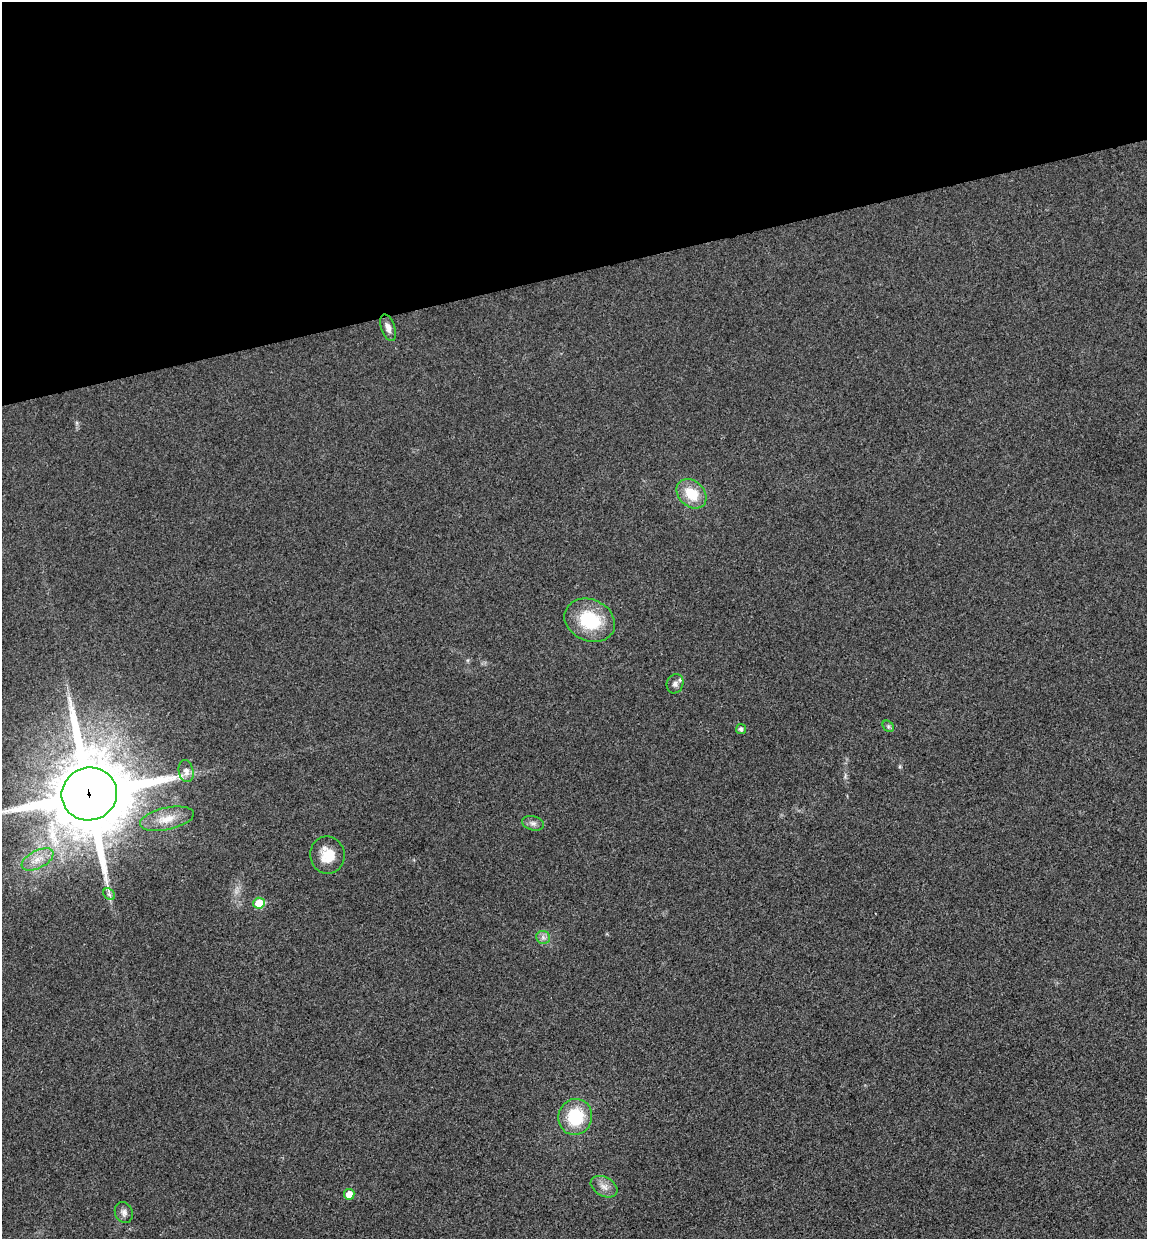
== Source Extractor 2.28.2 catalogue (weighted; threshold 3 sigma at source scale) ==
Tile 3 of 4 x 4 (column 3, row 1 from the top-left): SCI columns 2445-3589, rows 3768-5004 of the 5004 x 5061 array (HDU 1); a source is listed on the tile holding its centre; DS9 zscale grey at full resolution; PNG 1149 x 1241 px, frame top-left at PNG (2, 2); each listed source drawn as its Kron ellipse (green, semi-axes under 4 px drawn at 4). Shown black and unused: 22% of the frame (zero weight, under 3 of 4 exposures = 6% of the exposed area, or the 3 px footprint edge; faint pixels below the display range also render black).
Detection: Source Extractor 2.28.2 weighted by HDU 2 'WHT'; one run over the whole footprint, this tile lists its part. Background 0.0185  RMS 0.0064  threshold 0.0287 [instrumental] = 3 sigma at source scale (4.5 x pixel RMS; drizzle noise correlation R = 1.50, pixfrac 1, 0.05/0.05 arcsec/px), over >= 5 px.
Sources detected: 20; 1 inside a brighter listed object's ellipse — not listed separately; the other 19 listed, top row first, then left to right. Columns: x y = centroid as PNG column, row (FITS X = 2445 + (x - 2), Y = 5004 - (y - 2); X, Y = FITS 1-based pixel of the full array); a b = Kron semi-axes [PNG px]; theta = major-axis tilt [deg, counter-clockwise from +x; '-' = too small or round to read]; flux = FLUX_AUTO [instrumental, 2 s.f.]
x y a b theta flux
388 328 14 6 -70 3.7
691 494 17 12 -43 17
590 620 26 20 -25 34
675 684 10 8 70 2.4
888 726 6 5 - 1.2
741 729 5 5 - 2
186 771 11 7 -77 3.7
89 794 28 26 19 7400
167 819 27 11 12 11
533 823 11 7 -14 2.7
327 855 18 17 - 13
38 859 17 9 27 7.9
109 894 7 5 -45 1.3
259 903 6 5 - 18
543 937 7 6 - 2.2
575 1117 18 17 - 30
604 1187 14 9 -29 4.7
349 1194 5 5 - 7.1
124 1212 10 9 - 2.9
Overlapping masked pixels (flux is a lower limit): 1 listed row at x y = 89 794
Isophote crosses this tile's border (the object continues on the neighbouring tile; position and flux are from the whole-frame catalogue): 1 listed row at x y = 89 794